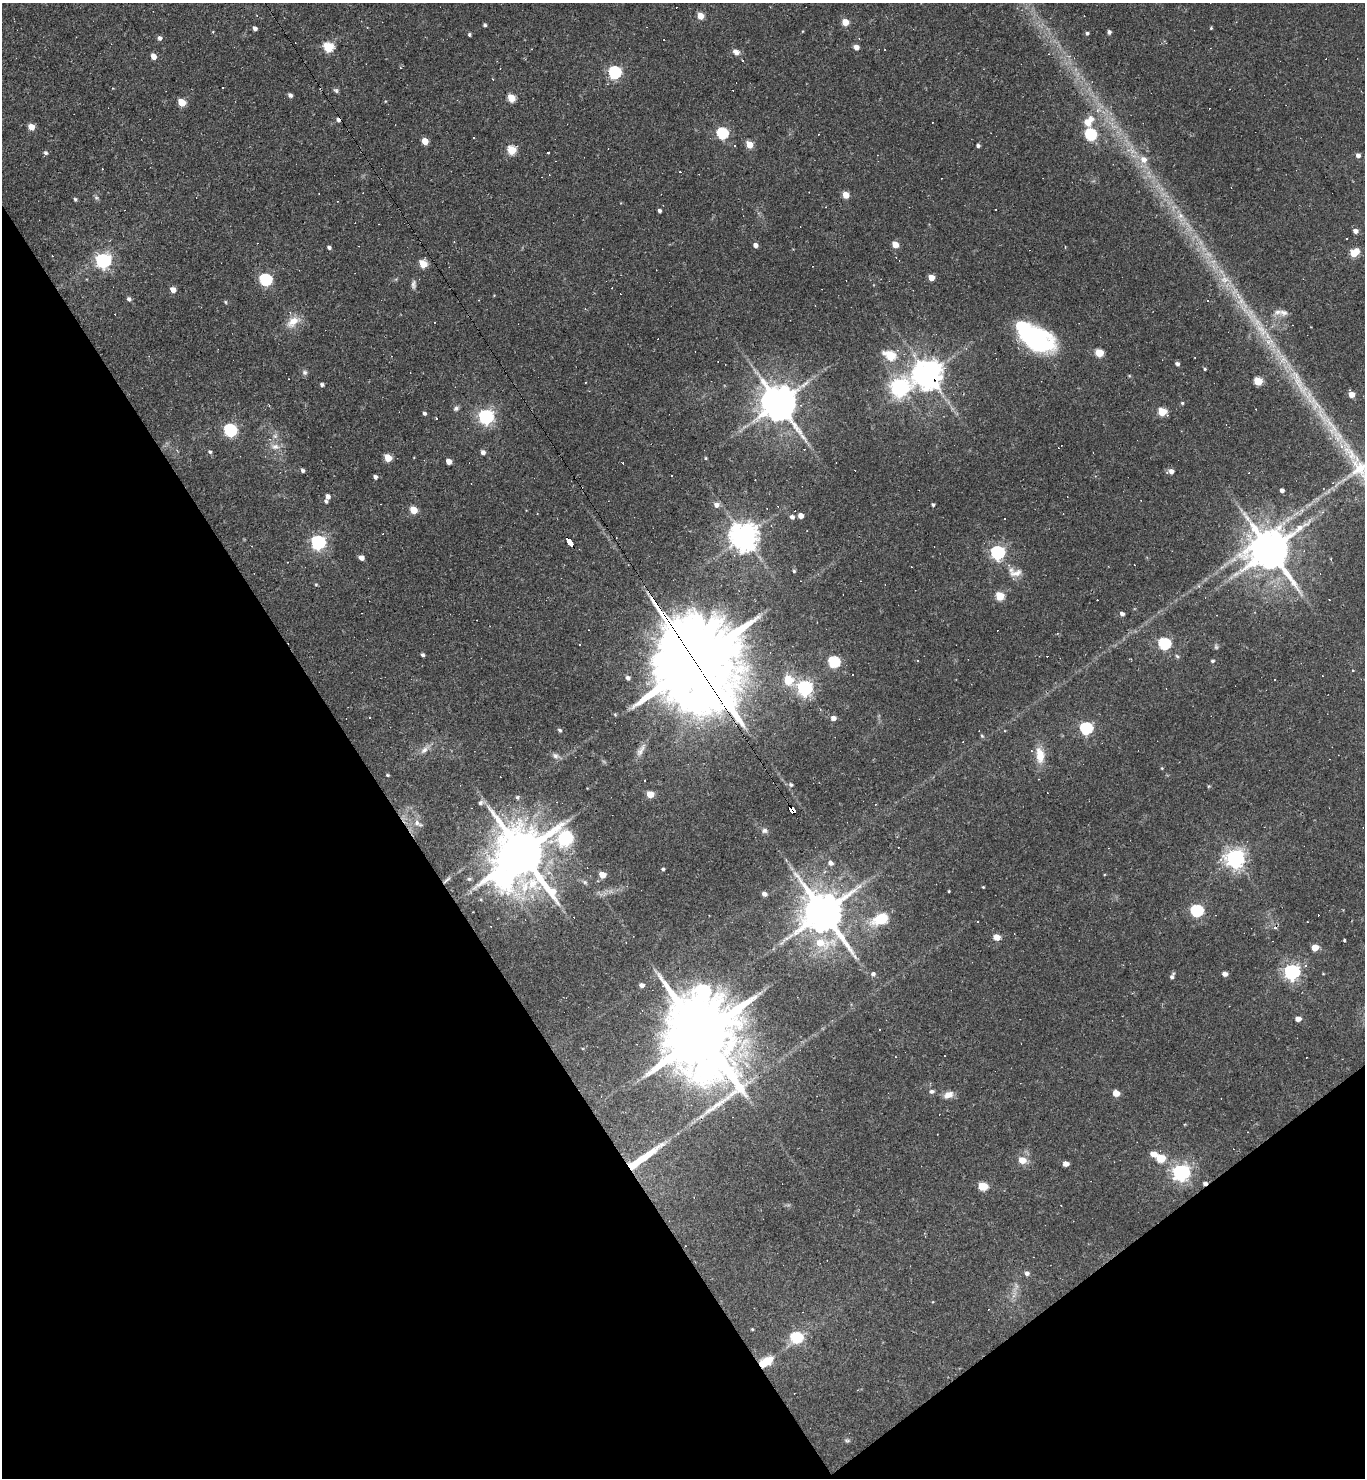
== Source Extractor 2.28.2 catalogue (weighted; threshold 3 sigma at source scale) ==
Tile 14 of 4 x 4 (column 2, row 4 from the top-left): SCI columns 1657-3019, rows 1-1476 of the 5899 x 5904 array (HDU 1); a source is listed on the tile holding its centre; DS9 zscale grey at full resolution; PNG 1367 x 1480 px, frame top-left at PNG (2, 3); no overlay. Shown black and unused: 32% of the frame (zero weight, under 2 of 3 exposures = <1% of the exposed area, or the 3 px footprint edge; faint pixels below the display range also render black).
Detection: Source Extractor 2.28.2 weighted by HDU 2 'WHT'; one run over the whole footprint, this tile lists its part. Background 0.069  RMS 0.0057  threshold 0.0258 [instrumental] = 3 sigma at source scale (4.5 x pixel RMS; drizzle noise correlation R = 1.50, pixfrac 1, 0.05/0.05 arcsec/px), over >= 5 px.
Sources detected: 247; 3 too faint to see at this stretch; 2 inside a brighter object's white glare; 60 cosmic-ray / hot-pixel residue — not listed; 1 inside a brighter listed object's ellipse — not listed separately; the other 181 listed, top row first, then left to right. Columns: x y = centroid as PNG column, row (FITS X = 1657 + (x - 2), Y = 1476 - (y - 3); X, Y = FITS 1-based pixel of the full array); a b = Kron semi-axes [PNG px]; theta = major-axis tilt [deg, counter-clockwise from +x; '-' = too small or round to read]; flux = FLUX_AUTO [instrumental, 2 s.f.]
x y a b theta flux
700 16 5 4 - 11
845 22 5 4 - 12
485 25 4 3 - 1.1
255 28 4 4 - 2.3
1211 28 4 3 - 0.58
1109 32 4 4 - 1.6
1087 33 4 4 - 1.2
469 34 4 3 - 0.94
159 38 5 5 - 1.8
328 47 5 5 - 38
856 47 5 4 - 3.6
736 52 7 6 - 3.1
153 56 5 4 - 6.2
743 61 3 2 - 0.48
615 72 6 5 - 88
336 90 7 5 -45 1.1
290 95 4 4 - 2
511 98 5 5 - 17
182 102 5 4 - 17
338 120 4 4 - 2.3
1088 121 16 11 57 8.7
31 127 5 4 - 8.1
722 133 6 5 - 58
818 134 3 2 - 0.36
1091 134 6 5 - 67
425 141 5 4 - 11
749 145 5 4 - 13
978 146 4 4 - 1.4
511 150 5 5 - 21
549 152 3 3 - 2.5
45 153 5 5 - 1.2
1358 155 5 4 - 2.2
1144 159 8 8 - 4.6
846 195 5 4 - 8.9
96 198 6 4 -1 0.91
75 199 4 4 - 0.91
659 211 4 3 - 1.4
1180 215 7 4 -71 1.8
1356 231 5 4 - 2.6
895 244 5 4 - 9.3
755 245 4 4 - 2.9
329 247 4 4 - 1.5
1354 253 7 5 39 15
103 260 6 6 - 150
423 264 5 5 - 17
931 277 5 4 - 7.3
265 279 6 5 - 77
1224 279 13 9 -10 5.6
413 284 12 6 86 1.9
173 290 4 4 - 5.8
129 299 5 4 - 1.5
1241 301 11 6 22 2.8
225 302 5 3 - 0.6
1283 313 14 8 -12 3.7
293 322 20 11 37 7.4
435 322 3 2 - 0.37
1022 327 8 7 - 62
1099 353 5 5 - 18
890 355 7 5 -27 31
1177 364 5 4 - 1.7
1205 369 4 3 - 0.69
304 372 8 6 -15 1.4
928 374 9 8 - 910
1258 381 5 5 - 17
1298 382 59 11 -57 30
322 385 4 4 - 1.7
900 387 8 7 - 240
1351 394 4 4 - 6.4
778 403 11 9 -55 1700
1182 403 4 4 - 0.74
456 408 7 6 - 1.4
1162 412 5 5 - 19
424 413 4 4 - 1.2
486 416 7 6 - 130
437 419 3 3 - 1.6
230 430 6 5 - 90
275 436 5 5 - 1.4
275 447 13 8 -10 4.1
210 452 5 4 - 1.1
483 452 5 4 - 2.4
1349 452 35 12 -57 20
388 458 5 4 - 15
705 458 4 3 - 0.56
449 461 4 4 - 5.7
303 470 4 4 - 1.3
1171 472 8 5 11 2.9
375 477 4 4 - 1.7
1282 490 4 4 - 2.2
328 496 4 4 - 3
326 501 4 4 - 1.2
716 505 6 6 - 3
933 505 3 3 - 1
413 510 5 4 - 15
801 516 4 4 - 4.1
792 517 5 4 - 2
744 536 8 8 - 800
318 542 6 6 - 140
569 542 7 4 -56 31
1270 550 12 11 - 2200
998 552 6 6 - 130
361 558 4 4 - 3.9
794 571 4 4 - 0.77
1016 573 19 8 15 4.6
316 585 4 4 - 0.56
1000 596 5 5 - 20
1122 614 5 4 - 2
1164 643 6 6 - 70
580 644 3 2 - 0.64
422 655 4 4 - 1.2
1177 656 6 4 -45 0.83
917 660 3 3 - 0.54
696 661 41 19 -57 17000
1212 661 4 4 - 0.93
834 662 6 5 - 58
1353 670 3 3 - 0.74
628 678 4 4 - 1.8
788 680 10 9 - 12
1274 680 2 2 - 0.5
805 688 6 6 - 170
615 714 5 4 - 0.68
833 718 5 4 - 4
1086 728 6 6 - 81
560 730 5 4 - 1.1
982 736 5 4 - 0.81
424 750 12 7 44 3.1
641 750 20 8 59 4.2
1040 755 20 10 -83 9.6
555 756 9 7 -49 1.9
1162 768 4 4 - 0.51
387 775 4 3 - 0.68
644 780 3 3 - 3.8
791 785 6 5 - 1.4
650 794 5 4 - 12
517 797 5 5 - 1.1
480 803 7 6 - 1.8
791 810 6 4 -56 71
417 823 4 4 - 4
764 830 7 7 - 1.7
565 838 40 21 -14 54
522 853 16 10 -56 3800
1235 858 7 6 - 310
830 863 6 5 - 2.6
663 869 4 3 - 0.95
602 875 5 4 - 8.8
503 879 12 10 -21 290
447 880 14 3 39 1.7
585 882 7 5 -22 1.3
983 887 3 3 - 0.46
949 891 3 2 - 0.47
764 894 5 4 - 2.7
1197 910 6 6 - 72
823 912 13 11 -54 2300
881 919 21 13 21 17
977 922 3 3 - 1.3
996 937 5 4 - 7.5
1344 940 3 3 - 0.75
820 943 16 9 -15 13
1315 947 5 5 - 8.6
1292 972 6 6 - 180
873 974 6 5 - 1.6
1225 974 5 4 - 2.8
1172 976 7 4 67 1.6
642 985 5 4 - 2.6
704 991 12 8 -26 81
1298 1019 5 4 - 3.7
702 1036 27 17 -60 9800
931 1091 6 5 - 1.5
1116 1093 5 4 - 9
948 1095 12 8 22 4.3
1153 1154 6 5 - 5.6
1161 1158 6 5 - 20
642 1159 52 7 36 23
1022 1160 7 6 - 7.3
1066 1164 5 4 - 3.8
1181 1172 7 6 - 230
983 1186 6 5 - 20
1027 1273 6 6 - 1.6
752 1329 4 3 - 0.52
796 1337 7 6 - 48
766 1361 15 8 30 12
847 1440 9 4 -6 1.1
Overlapping masked pixels (flux is a lower limit): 8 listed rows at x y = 338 120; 928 374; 569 542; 696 661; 791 810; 447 880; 642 1159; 766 1361